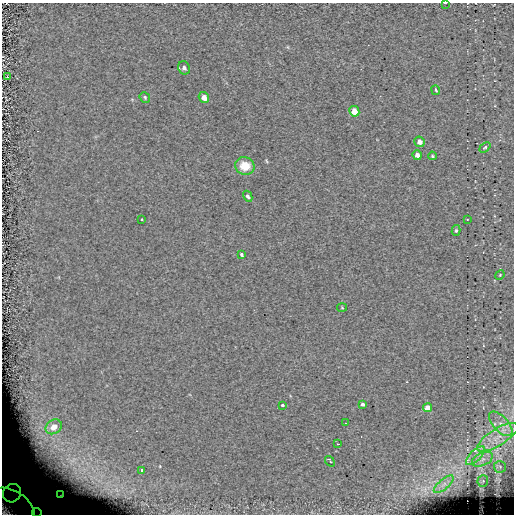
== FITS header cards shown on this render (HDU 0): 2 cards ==
NAXIS1  =                  512
NAXIS2  =                  512

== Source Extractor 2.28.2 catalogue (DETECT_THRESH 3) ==
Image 512 x 512 px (HDU 0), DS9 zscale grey, 1 PNG px = 1 image px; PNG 516 x 516 px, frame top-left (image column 1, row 512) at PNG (2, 3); each listed source drawn as its Kron ellipse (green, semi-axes under 4 px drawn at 4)
Background -0.116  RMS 6.3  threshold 18.9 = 3 sigma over >= 5 px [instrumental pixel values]
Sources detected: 39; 1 with non-positive FLUX_AUTO (blend fragments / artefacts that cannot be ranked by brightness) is neither listed nor drawn; the other 38 listed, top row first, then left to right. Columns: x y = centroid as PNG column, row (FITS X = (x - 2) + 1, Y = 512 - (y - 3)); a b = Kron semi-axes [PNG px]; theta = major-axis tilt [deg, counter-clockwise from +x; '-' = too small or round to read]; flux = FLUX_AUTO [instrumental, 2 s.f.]
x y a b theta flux
445 3 3 2 - 450
184 68 7 5 -67 1400
7 77 3 2 - 1200
436 90 5 3 - 810
145 97 6 4 -50 710
204 97 6 5 - 3200
354 111 5 5 - 8100
419 142 5 5 - 2100
485 147 6 4 41 610
417 155 5 4 - 2400
432 156 4 3 - 520
245 166 10 8 -21 8400
248 196 6 4 -62 960
142 219 2 2 - 300
467 219 2 2 - 240
456 230 5 4 - 630
241 255 4 3 - 640
500 275 5 4 - 530
342 308 5 3 - 360
363 404 4 3 - 1000
282 405 3 3 - 1100
428 408 4 4 - 6700
345 423 2 2 - 230
501 424 15 7 -47 3800
54 427 8 6 35 5800
498 437 23 8 32 7100
338 444 3 2 - 470
475 456 12 5 45 2300
482 459 11 6 24 2500
330 461 6 3 -53 1700
500 467 6 6 - 890
142 470 3 3 - 1100
483 481 6 5 - 770
444 484 12 5 40 2300
12 493 9 8 - 3300
60 495 3 3 - 520
10 507 26 17 -30 59000
37 513 5 4 - 1000
At the frame edge (FLAGS 8, measured only in part): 3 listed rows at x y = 445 3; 10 507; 37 513
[1 non-positive-flux detection neither listed nor drawn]